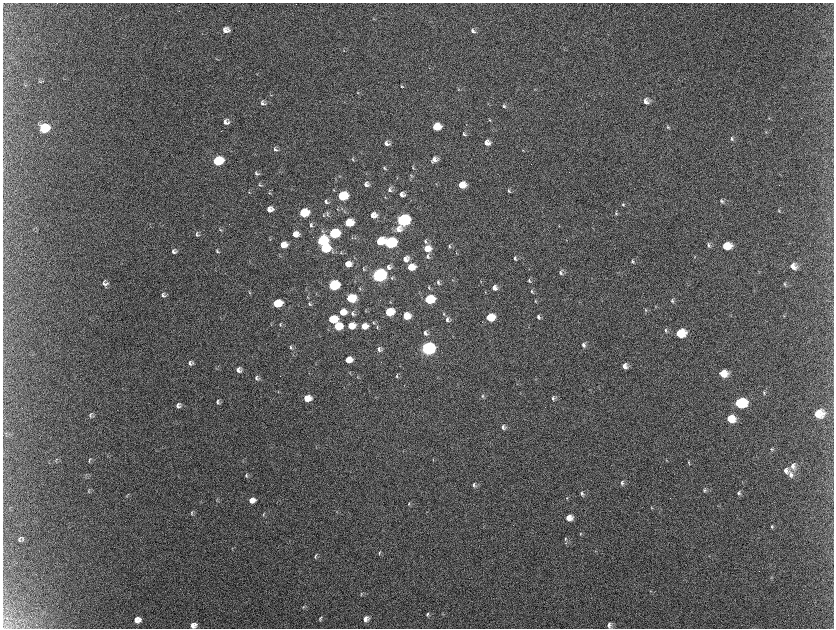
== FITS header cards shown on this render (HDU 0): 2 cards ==
NAXIS1  =                 1663 / length of data axis 1
NAXIS2  =                 1252 / length of data axis 2

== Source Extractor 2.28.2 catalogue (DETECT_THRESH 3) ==
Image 1663 x 1252 px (HDU 0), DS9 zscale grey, zoomed out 1/2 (1 PNG px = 2 x 2 image px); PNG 836 x 630 px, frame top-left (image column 2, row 1251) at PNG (3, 3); no overlay
Background 2220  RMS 34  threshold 103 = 3 sigma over >= 5 px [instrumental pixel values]
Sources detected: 226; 10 cannot appear on this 1/2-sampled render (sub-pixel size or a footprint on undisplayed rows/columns) and are not listed; the other 216 listed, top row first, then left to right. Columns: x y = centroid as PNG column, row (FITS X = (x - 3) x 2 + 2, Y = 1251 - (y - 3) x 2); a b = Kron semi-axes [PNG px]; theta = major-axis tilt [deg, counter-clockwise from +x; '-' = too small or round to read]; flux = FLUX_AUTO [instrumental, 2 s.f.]
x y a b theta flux
374 19 3 2 - 3.4e+03
226 30 6 5 - 5.3e+04
473 31 7 4 -56 2.2e+04
344 50 4 3 - 5.5e+03
217 59 4 2 - 4.1e+03
429 68 3 2 - 2.9e+03
41 82 7 3 1 8.9e+03
26 85 4 2 - 4.3e+03
401 86 5 3 - 7.8e+03
458 89 4 3 - 4.9e+03
357 92 5 3 - 6.3e+03
646 101 7 5 -46 4.1e+04
262 103 7 5 -58 2.1e+04
504 106 6 4 -64 1.3e+04
769 118 3 3 - 3.9e+03
490 120 4 3 - 5.4e+03
226 122 6 5 - 3.6e+04
436 127 7 5 6 1.7e+05
668 127 5 4 - 9.3e+03
44 128 7 6 - 4.8e+05
766 132 6 2 -58 5.8e+03
464 134 5 3 - 1.2e+04
732 139 7 4 -71 1.5e+04
386 143 6 5 - 2.9e+04
487 143 6 5 - 5.3e+04
275 149 7 5 -46 1.9e+04
523 150 4 3 - 5.3e+03
434 159 6 6 - 3.8e+04
353 160 4 2 - 5.5e+03
218 161 7 6 - 6.4e+05
384 168 4 3 - 7.7e+03
413 168 6 3 -80 9.2e+03
256 173 6 4 -45 1.5e+04
339 176 3 2 - 3.4e+03
411 176 4 3 - 6.2e+03
397 178 3 2 - 4.0e+03
410 180 4 2 - 4.1e+03
366 184 5 4 - 2.9e+04
436 184 3 3 - 3.9e+03
260 185 6 4 -58 9.1e+03
462 185 6 5 - 1.3e+05
390 189 7 5 -83 2.4e+04
334 190 5 2 - 5.3e+03
509 191 5 4 - 1.2e+04
249 192 4 3 - 5.5e+03
269 193 4 3 - 4.8e+03
402 194 6 5 - 3.5e+04
342 196 7 5 13 4.7e+05
385 197 3 3 - 4.5e+03
722 201 6 4 -50 1.4e+04
326 202 6 4 -54 1.8e+04
623 204 4 4 - 8.4e+03
270 209 6 5 - 5.3e+04
337 209 4 3 - 4.8e+03
779 211 4 3 - 7.1e+03
304 213 7 5 10 3.4e+05
616 213 6 4 -73 9.9e+03
327 214 8 4 -85 1.5e+04
323 215 6 4 -82 8.5e+03
373 215 6 5 - 6.2e+04
403 220 7 6 - 1.9e+06
349 223 6 5 - 2.6e+05
311 225 7 5 -66 1.8e+04
559 226 3 2 - 3.0e+03
399 229 9 7 31 6.3e+04
220 230 6 3 -49 9.6e+03
322 231 5 3 - 9.2e+03
334 233 7 5 10 7.3e+05
197 234 6 5 - 1.6e+04
295 234 6 5 - 6.8e+04
352 238 4 3 - 5.4e+03
270 239 4 3 - 5.0e+03
322 241 7 6 - 6.7e+05
380 241 6 5 - 2.6e+05
425 241 6 4 -74 1.4e+04
390 243 7 6 - 1.2e+06
283 245 6 5 - 9.8e+04
709 245 7 4 -76 1.4e+04
449 246 5 3 - 7.6e+03
726 246 7 6 - 1.6e+05
325 248 7 5 10 4.5e+05
427 249 7 6 - 1.0e+05
174 251 7 5 -19 2.2e+04
217 251 7 4 -50 9.7e+03
332 251 5 2 - 6.7e+03
341 253 5 3 - 6.4e+03
456 253 4 2 - 4.3e+03
427 256 7 4 -85 1.6e+04
695 257 4 3 - 5.4e+03
515 258 5 3 - 1.3e+04
406 259 6 5 - 4.2e+04
633 261 5 4 - 1.2e+04
348 264 6 5 - 7.0e+04
793 266 7 6 - 6.0e+04
389 267 6 6 - 3.1e+04
411 267 6 5 - 1.5e+05
363 269 5 3 - 7.0e+03
758 271 3 2 - 3.6e+03
560 273 6 4 -84 1.4e+04
379 275 7 6 - 3.1e+06
392 278 6 3 -87 9.2e+03
452 280 3 3 - 4.8e+03
529 281 5 4 - 1.2e+04
438 282 7 4 -68 1.6e+04
105 283 7 6 - 2.5e+04
784 284 5 4 - 1.1e+04
334 285 7 5 13 7.8e+05
360 288 4 3 - 6.4e+03
429 288 5 3 - 6.2e+03
494 288 6 5 - 3.7e+04
532 291 5 3 - 8.3e+03
249 292 5 3 - 7.5e+03
485 292 4 3 - 6.3e+03
163 295 6 5 - 2.0e+04
307 297 4 2 - 4.9e+03
351 298 7 6 - 3.1e+05
429 299 7 5 7 4.2e+05
535 301 4 3 - 6.0e+03
672 301 6 4 -82 1.2e+04
390 302 4 3 - 4.7e+03
277 303 6 5 - 3.1e+05
309 304 6 4 -61 1.1e+04
655 306 3 3 - 4.7e+03
365 310 4 2 - 4.8e+03
646 310 4 3 - 6.9e+03
343 312 6 5 - 9.8e+04
389 312 6 5 - 2.5e+05
353 313 7 5 -72 2.1e+04
444 314 4 3 - 6.8e+03
406 316 6 5 - 1.3e+05
784 316 4 3 - 5.6e+03
490 317 6 5 - 2.0e+05
538 317 6 4 -70 1.6e+04
332 319 6 5 - 2.9e+05
447 319 6 5 - 2.2e+04
373 323 5 3 - 6.8e+03
271 324 3 2 - 3.5e+03
280 325 5 4 - 9.4e+03
338 326 7 6 - 2.6e+05
351 326 6 5 - 1.2e+05
364 326 6 5 - 7.6e+04
377 327 5 3 - 6.2e+03
666 330 6 4 -78 1.4e+04
425 333 6 5 - 2.5e+04
680 333 7 6 - 2.9e+05
583 345 6 5 - 2.2e+04
291 347 5 3 - 9.8e+03
428 348 7 6 - 2.7e+06
379 349 5 4 - 2.1e+04
348 360 6 5 - 1.1e+05
190 363 6 6 - 2.4e+04
625 366 6 5 - 4.9e+04
239 370 5 5 - 3.1e+04
350 373 5 2 - 5.7e+03
723 373 7 6 - 1.3e+05
397 376 6 3 -87 1.2e+04
256 378 6 5 - 1.6e+04
764 392 6 3 -65 1.1e+04
482 396 5 4 - 1.0e+04
307 398 6 5 - 1.2e+05
553 398 6 4 78 1.6e+04
218 402 6 4 -87 1.6e+04
740 403 8 6 3 7.1e+05
178 405 6 5 - 2.2e+04
90 414 7 4 17 1.1e+04
818 414 8 7 - 1.7e+05
90 416 10 5 -14 1.4e+04
730 419 7 6 - 1.6e+05
503 427 6 5 - 2.4e+04
6 433 3 2 - 4.2e+03
772 449 5 4 - 9.4e+03
56 459 6 2 50 7.9e+03
89 460 8 3 69 1.1e+04
433 460 4 2 - 3.4e+03
666 460 3 2 - 3.2e+03
689 462 4 3 - 7.6e+03
793 466 8 6 -87 3.9e+04
786 470 7 5 -77 3.6e+04
85 475 7 2 74 5.5e+03
246 475 6 4 83 1.2e+04
791 475 8 6 87 3.3e+04
742 482 3 2 - 3.2e+03
622 483 6 4 83 1.5e+04
474 485 6 4 87 1.6e+04
89 489 5 2 - 6.6e+03
704 490 6 5 - 1.4e+04
582 493 6 4 -86 1.7e+04
739 493 6 5 - 1.8e+04
127 495 4 2 - 4.0e+03
567 498 4 3 - 7.2e+03
217 500 6 3 76 6.9e+03
252 500 6 5 - 5.1e+04
409 504 5 3 - 6.8e+03
651 508 4 3 - 5.5e+03
191 513 7 3 76 8.8e+03
263 514 5 3 - 6.3e+03
569 518 6 5 - 6.9e+04
772 527 4 4 - 1.0e+04
581 534 4 3 - 4.9e+03
20 539 6 4 64 1.6e+04
565 539 5 3 - 8.3e+03
566 543 5 3 - 7.8e+03
595 551 3 2 - 3.2e+03
379 553 5 3 - 8.5e+03
315 556 7 3 69 1.1e+04
771 578 3 3 - 4.6e+03
650 591 3 2 - 3.7e+03
361 594 5 3 - 7.1e+03
303 607 5 3 - 6.0e+03
427 614 6 3 72 1.1e+04
442 614 4 2 - 4.0e+03
320 618 6 3 66 1.1e+04
137 619 6 5 - 5.4e+04
366 619 6 5 - 3.5e+04
193 625 6 5 - 4.6e+04
609 625 6 5 - 2.6e+04
At the frame edge (FLAGS 8, measured only in part): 2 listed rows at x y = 193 625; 609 625
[10 sub-pixel or undisplayed-footprint detections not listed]